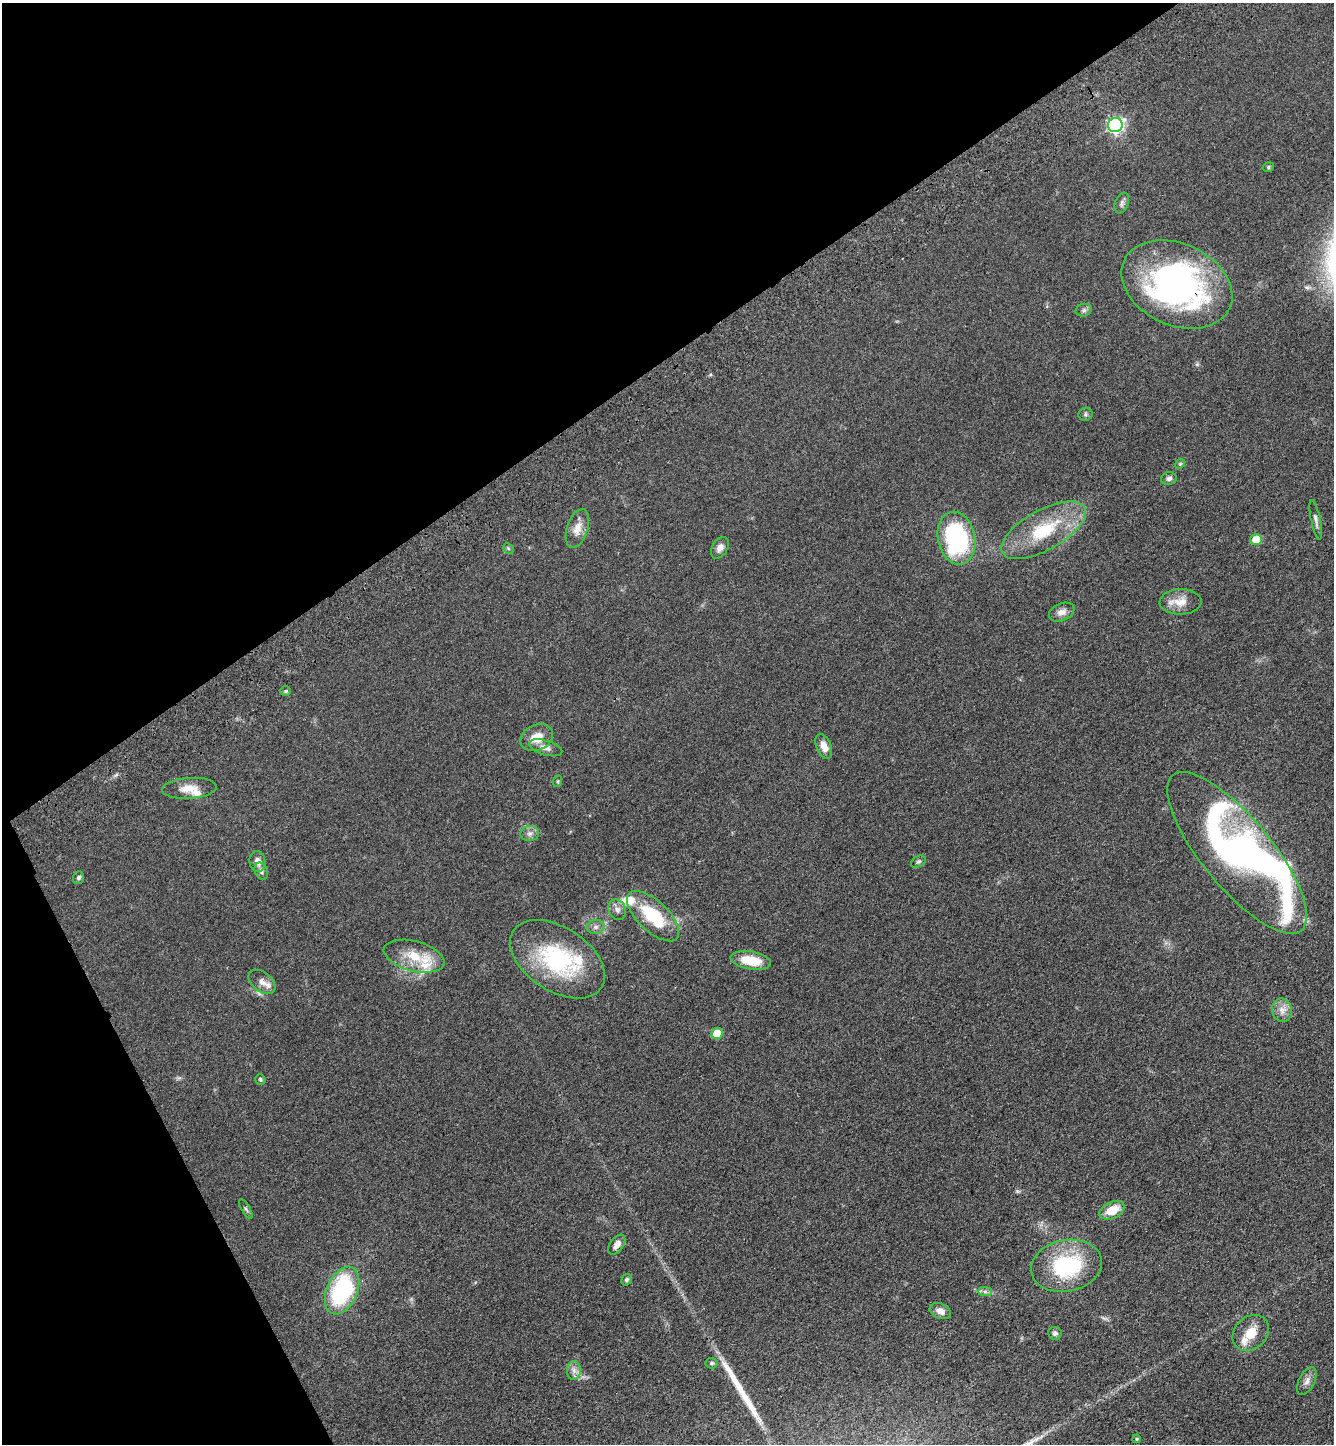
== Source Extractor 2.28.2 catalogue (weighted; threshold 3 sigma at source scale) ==
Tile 5 of 4 x 4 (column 1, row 2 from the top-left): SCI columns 364-1695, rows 2992-4433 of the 5920 x 5981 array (HDU 1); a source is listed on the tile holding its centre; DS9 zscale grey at full resolution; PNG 1336 x 1446 px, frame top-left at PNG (2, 3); each listed source drawn as its Kron ellipse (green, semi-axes under 4 px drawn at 4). Shown black and unused: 31% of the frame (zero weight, under 3 of 4 exposures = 6% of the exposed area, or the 3 px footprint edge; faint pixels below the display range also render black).
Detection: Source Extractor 2.28.2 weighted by HDU 2 'WHT'; one run over the whole footprint, this tile lists its part. Background 0.0839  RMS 0.0066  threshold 0.0297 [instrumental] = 3 sigma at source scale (4.5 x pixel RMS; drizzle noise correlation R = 1.50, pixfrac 1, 0.05/0.05 arcsec/px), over >= 5 px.
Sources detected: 62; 3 inside a brighter object's white glare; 1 long thin detection or spike segment (spike, bleed or trail) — neither listed nor drawn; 5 inside a brighter listed object's ellipse — not listed separately; the other 53 listed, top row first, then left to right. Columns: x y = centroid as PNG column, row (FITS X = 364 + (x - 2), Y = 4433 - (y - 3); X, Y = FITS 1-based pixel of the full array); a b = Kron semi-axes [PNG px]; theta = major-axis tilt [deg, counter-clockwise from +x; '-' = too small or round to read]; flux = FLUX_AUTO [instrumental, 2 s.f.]
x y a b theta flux
1115 125 7 7 - 160
1268 167 6 4 17 1
1122 203 11 6 68 2.1
1177 284 58 41 -25 180
1084 310 8 6 15 1.7
1085 414 7 6 - 1.3
1180 464 5 4 - 0.73
1169 478 8 6 14 2.1
1316 520 20 4 -78 2.5
577 528 20 10 72 7.2
1044 530 47 20 29 38
957 538 27 18 -78 84
1256 540 6 5 - 15
508 548 6 4 -45 0.86
720 548 12 7 59 3.5
1180 602 21 12 1 8.9
1062 612 13 8 24 4.1
286 691 5 5 - 1
537 738 17 12 24 9.9
824 746 13 7 -67 6.7
546 748 17 7 -16 3.8
558 781 6 3 72 0.71
189 788 27 10 4 8.6
530 833 9 7 12 2.7
1237 853 101 34 -50 290
257 862 10 8 -80 4.4
918 862 8 5 29 1.3
261 871 9 6 -66 1.8
78 878 6 5 - 1.6
617 910 10 8 -66 3.3
653 916 33 15 -43 34
596 927 9 7 2 2.5
414 956 31 15 -15 19
557 959 53 32 -33 71
751 960 20 9 -10 16
262 982 15 9 -38 4.8
1282 1010 11 10 - 5
717 1033 6 5 - 17
260 1079 5 5 - 1
246 1209 11 3 -60 1.1
1112 1210 13 8 25 12
617 1245 11 6 54 4
1066 1266 36 26 11 59
626 1280 6 4 57 1.3
342 1291 25 15 66 73
985 1292 7 4 -1 1.7
940 1311 11 7 -22 4.8
1055 1333 6 6 - 1.8
1251 1333 20 16 44 12
712 1363 6 5 - 1.4
574 1370 9 7 -89 3.3
1307 1381 15 8 63 3.5
1137 1439 4 3 - 0.83
Overlapping masked pixels (flux is a lower limit): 1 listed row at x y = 1177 284